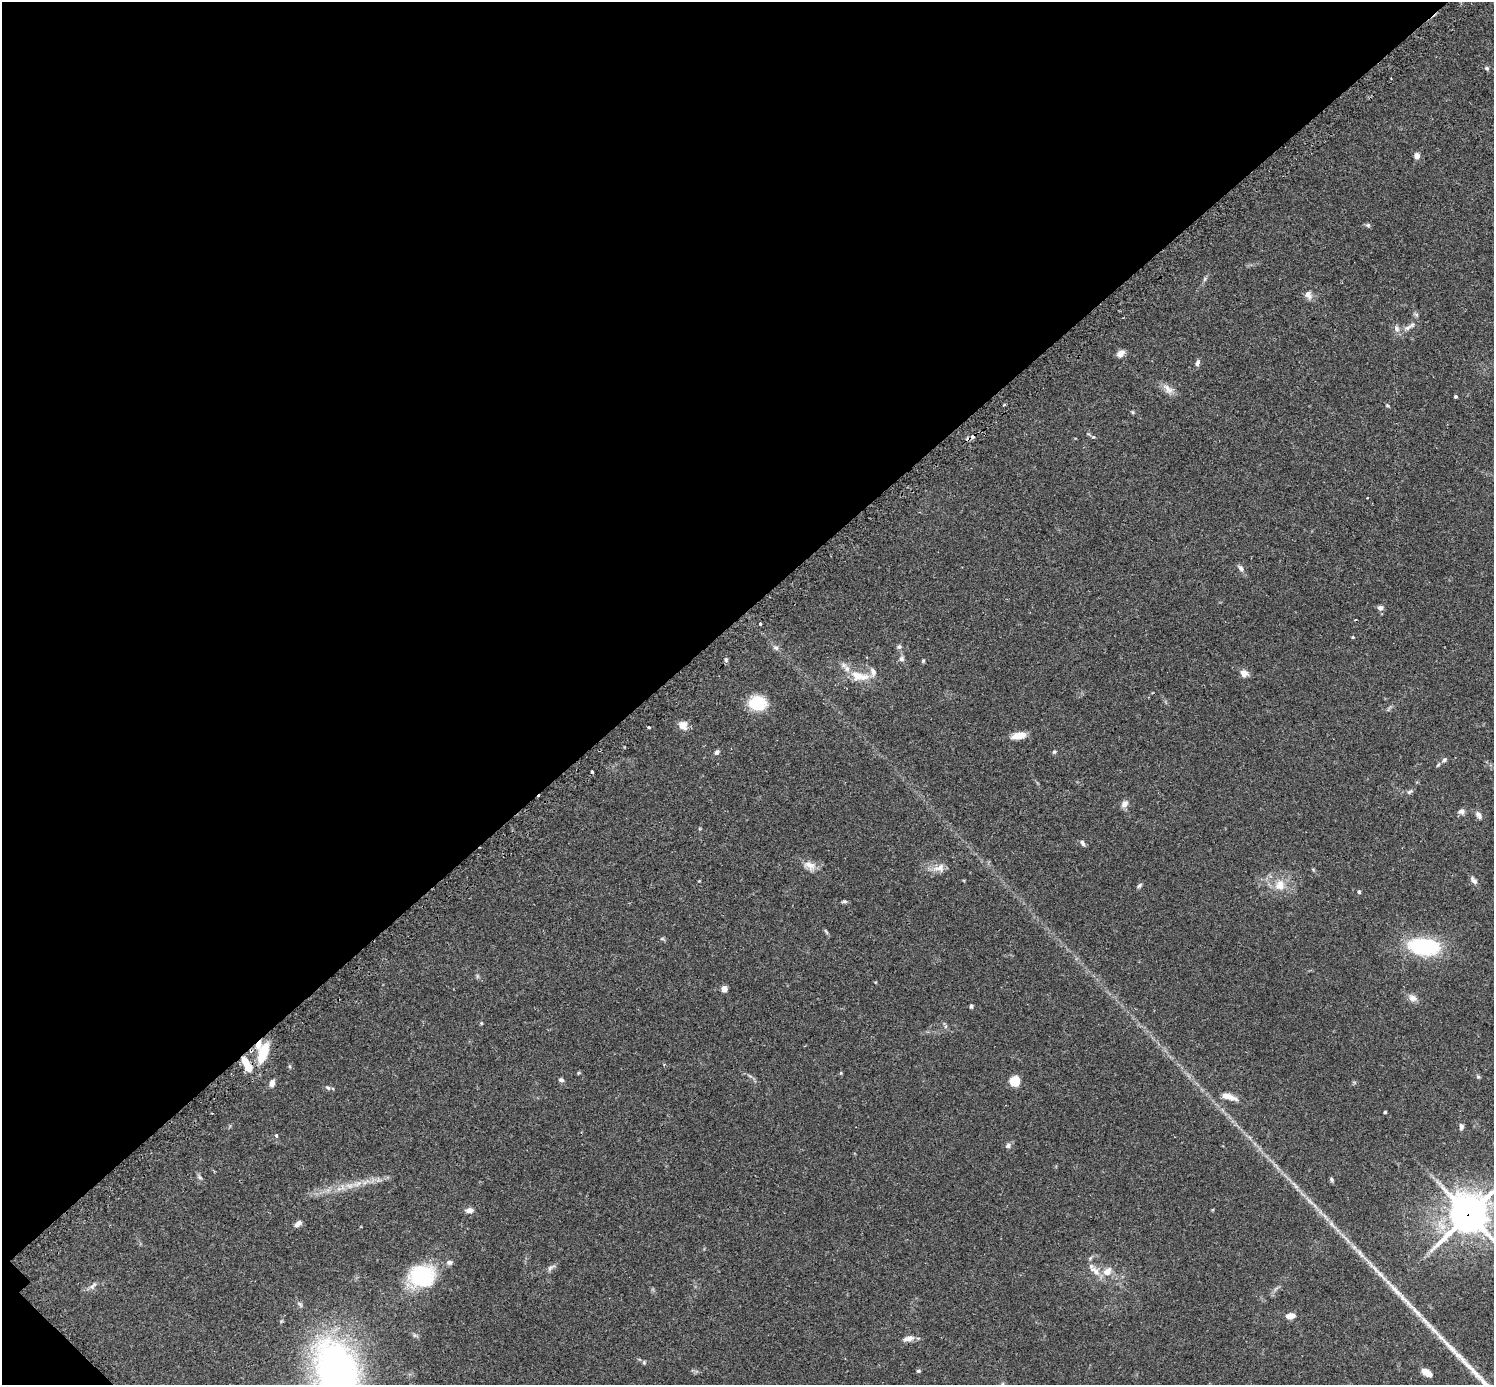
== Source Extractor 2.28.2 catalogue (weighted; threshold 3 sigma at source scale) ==
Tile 5 of 4 x 4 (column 1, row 2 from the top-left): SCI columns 41-1532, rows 2954-4336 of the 6041 x 6040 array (HDU 1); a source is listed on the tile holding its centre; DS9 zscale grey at full resolution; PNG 1496 x 1387 px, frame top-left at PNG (2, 2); no overlay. Shown black and unused: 44% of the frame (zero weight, under 2 of 3 exposures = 2% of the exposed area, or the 3 px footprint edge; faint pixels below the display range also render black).
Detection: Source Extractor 2.28.2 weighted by HDU 2 'WHT'; one run over the whole footprint, this tile lists its part. Background 0.101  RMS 0.0058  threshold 0.0263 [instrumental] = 3 sigma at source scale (4.5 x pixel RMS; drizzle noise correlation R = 1.50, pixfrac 1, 0.05/0.05 arcsec/px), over >= 5 px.
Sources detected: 99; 3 cosmic-ray / hot-pixel residue — not listed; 5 inside a brighter listed object's ellipse — not listed separately; the other 91 listed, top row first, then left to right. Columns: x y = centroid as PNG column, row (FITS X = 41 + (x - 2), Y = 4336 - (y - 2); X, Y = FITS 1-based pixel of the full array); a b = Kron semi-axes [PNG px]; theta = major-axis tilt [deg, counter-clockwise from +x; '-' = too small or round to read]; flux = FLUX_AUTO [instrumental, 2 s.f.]
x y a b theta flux
1487 68 6 5 - 1.2
1417 156 8 7 - 2.6
1368 225 7 5 -2 1.1
1205 279 7 4 88 0.93
1308 295 12 8 -66 3.3
1416 314 6 4 -19 0.92
1407 328 13 6 28 3
1397 329 8 7 - 2.4
1120 353 9 7 39 3.3
1197 363 9 5 76 1.7
1168 389 18 10 -35 4.6
1455 396 3 3 - 1.1
1387 406 6 3 -20 0.64
1133 412 5 4 - 0.76
1093 437 5 4 - 0.63
1367 498 2 2 - 0.46
1241 568 11 6 -55 2.1
1380 608 8 6 -3 2.1
1356 620 3 2 - 0.57
760 624 3 3 - 2.4
1353 637 4 4 - 0.54
899 647 6 6 - 1.3
776 648 8 7 - 1.8
902 659 8 6 76 1.8
726 660 7 5 -77 1.2
923 661 5 4 - 0.7
1244 673 10 8 -23 4
859 676 28 12 -12 12
758 703 15 12 -3 24
683 725 11 10 - 4.9
649 727 4 3 - 0.72
1019 735 17 8 11 6.9
717 752 7 5 49 1.5
1054 752 5 5 - 0.92
1444 760 8 6 36 1.6
592 772 3 3 - 1.8
1410 792 9 5 31 1.4
1124 804 10 8 51 2.9
1461 811 8 7 - 2.2
1479 815 12 6 -54 2.4
1083 843 9 5 -62 1.5
810 865 17 10 -27 5.4
939 868 18 11 17 5.4
1313 869 6 3 -20 0.64
1474 880 11 5 -52 2.3
1139 885 7 5 46 1.2
1280 885 16 14 68 9
1359 892 4 4 - 1.1
844 901 8 4 10 0.97
826 932 10 3 -50 0.86
662 939 6 4 0 0.81
1424 946 31 16 -6 52
477 976 7 4 -72 0.96
724 989 5 4 - 7.9
1413 998 13 9 -26 3.4
971 1006 4 3 - 1.2
481 1023 5 4 - 0.63
263 1053 24 10 69 18
247 1065 21 8 -61 11
578 1073 5 4 - 0.63
1478 1077 6 5 - 0.87
561 1080 7 5 -19 1.3
1015 1081 5 5 - 39
272 1083 11 7 76 2.4
328 1088 7 4 -40 1.2
1229 1097 19 7 -18 6.1
1385 1112 3 3 - 0.88
1461 1126 8 6 -89 1.7
276 1136 5 5 - 1.1
1008 1146 7 7 - 1.6
200 1177 8 5 -28 1.2
1331 1179 6 5 - 1
378 1180 7 5 45 1.6
349 1186 11 7 -10 3.8
1295 1186 16 4 -51 3
469 1210 10 7 -1 2.7
1468 1214 15 13 49 1400
298 1224 10 6 40 2.7
1332 1224 19 5 -50 3.9
449 1262 9 6 4 1.9
551 1267 14 5 37 2
1095 1271 19 10 -48 6.2
1381 1275 30 6 -46 8
422 1276 26 22 5 45
92 1287 9 6 36 2.1
1290 1316 10 6 5 4.3
908 1338 15 7 14 3.5
644 1362 6 5 - 0.84
336 1371 54 35 -78 270
918 1371 5 4 - 0.9
1426 1372 10 7 -10 3.9
Overlapping masked pixels (flux is a lower limit): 2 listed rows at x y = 247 1065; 1468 1214
Isophote crosses this tile's border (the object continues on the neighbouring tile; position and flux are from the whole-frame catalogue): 2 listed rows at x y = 1468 1214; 336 1371